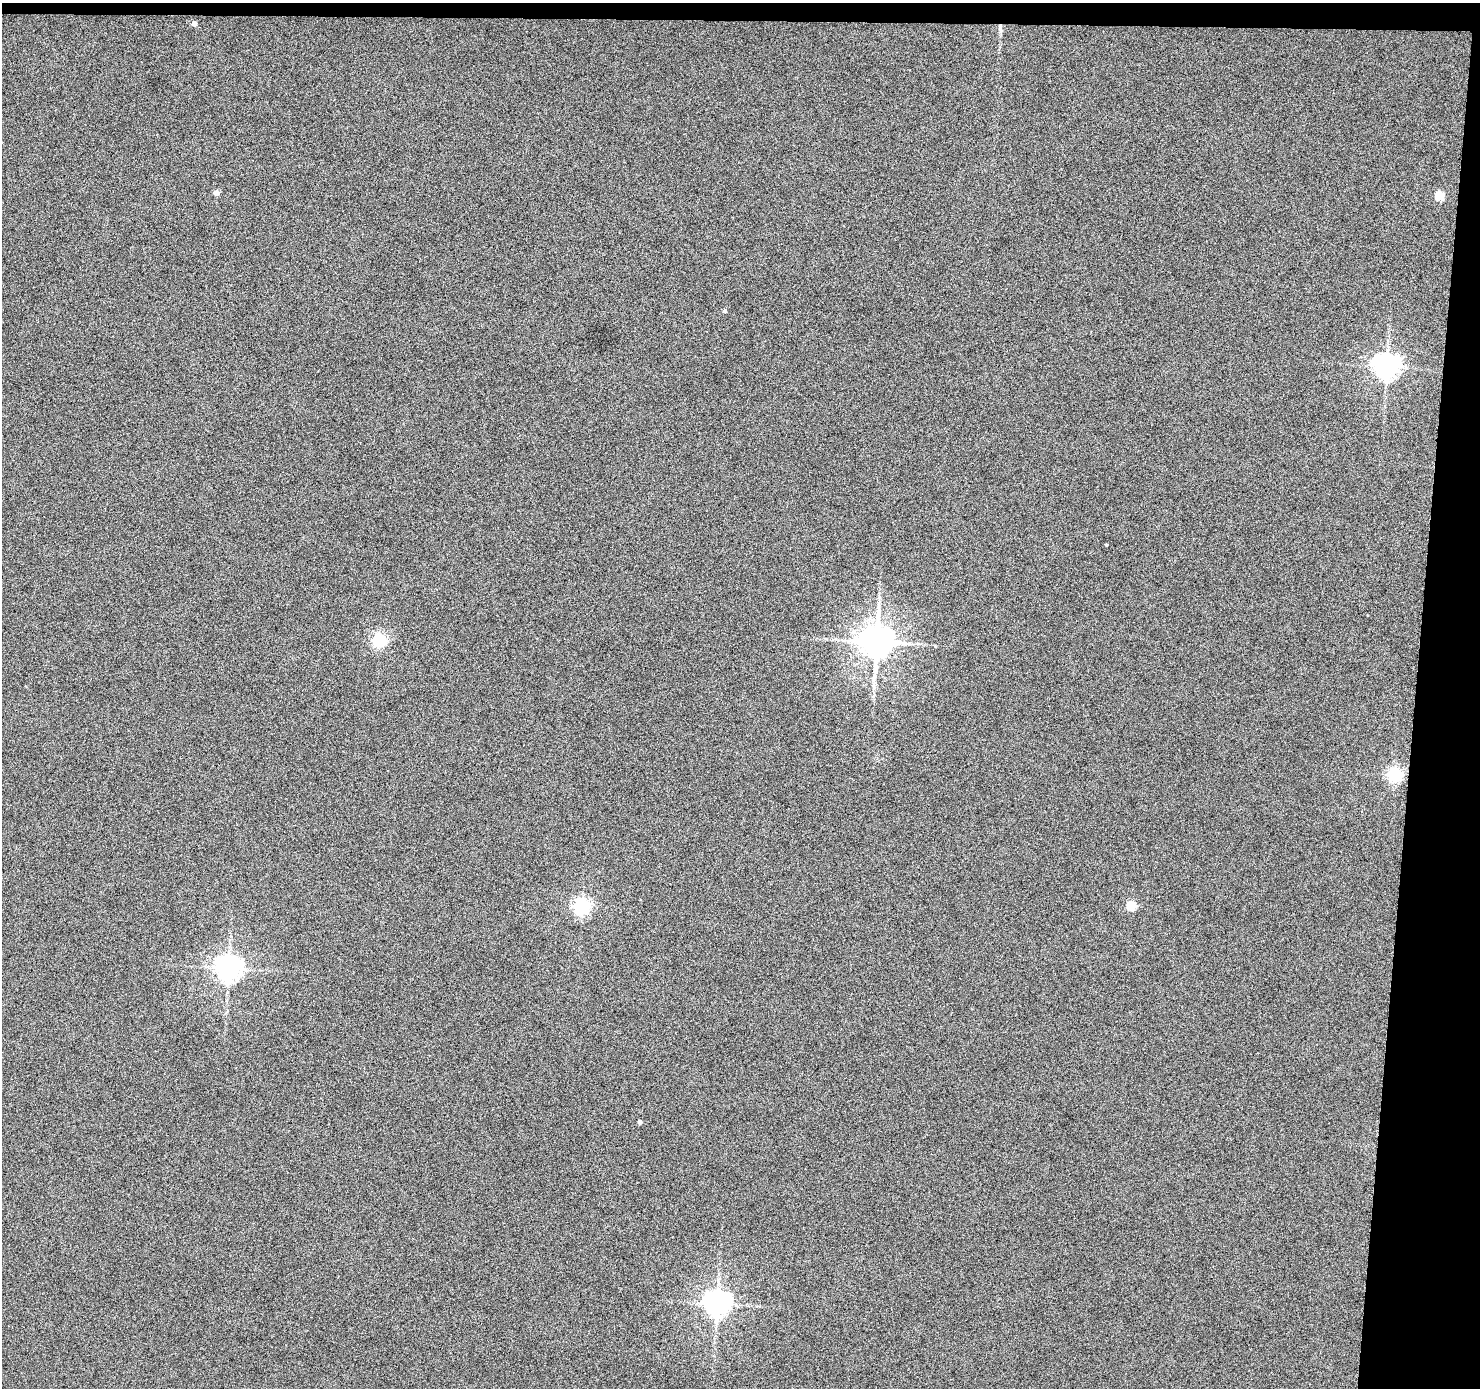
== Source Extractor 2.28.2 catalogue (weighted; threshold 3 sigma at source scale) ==
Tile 3 of 3 x 3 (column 3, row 1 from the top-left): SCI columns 2958-4435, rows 2871-4256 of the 4438 x 4453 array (HDU 1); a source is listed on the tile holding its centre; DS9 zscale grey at full resolution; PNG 1482 x 1390 px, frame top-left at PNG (2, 3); no overlay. Shown black and unused: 6% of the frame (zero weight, under 4 of 8 exposures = <1% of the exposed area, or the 3 px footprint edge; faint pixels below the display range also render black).
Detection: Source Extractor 2.28.2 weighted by HDU 2 'WHT'; one run over the whole footprint, this tile lists its part. Background 0.0187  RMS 0.26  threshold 1.05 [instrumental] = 3 sigma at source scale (4.09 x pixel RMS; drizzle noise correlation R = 1.36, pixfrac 0.8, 0.05/0.05 arcsec/px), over >= 5 px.
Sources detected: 15; all 15 listed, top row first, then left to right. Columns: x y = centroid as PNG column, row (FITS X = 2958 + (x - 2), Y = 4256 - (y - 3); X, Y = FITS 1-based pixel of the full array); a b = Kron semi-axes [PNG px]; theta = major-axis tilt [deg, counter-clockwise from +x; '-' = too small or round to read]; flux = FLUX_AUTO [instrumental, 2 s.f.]
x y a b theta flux
194 23 4 4 - 160
1000 27 12 2 90 62
216 193 4 4 - 190
1440 196 5 5 - 880
725 311 4 4 - 50
1386 366 8 7 - 22000
1106 545 3 2 - 18
379 640 6 5 - 4300
876 642 9 9 - 52000
1395 775 6 6 - 5200
582 906 6 6 - 7000
1131 906 5 5 - 970
228 968 8 8 - 23000
639 1122 4 3 - 67
717 1304 8 7 - 23000
Overlapping masked pixels (flux is a lower limit): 1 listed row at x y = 1000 27